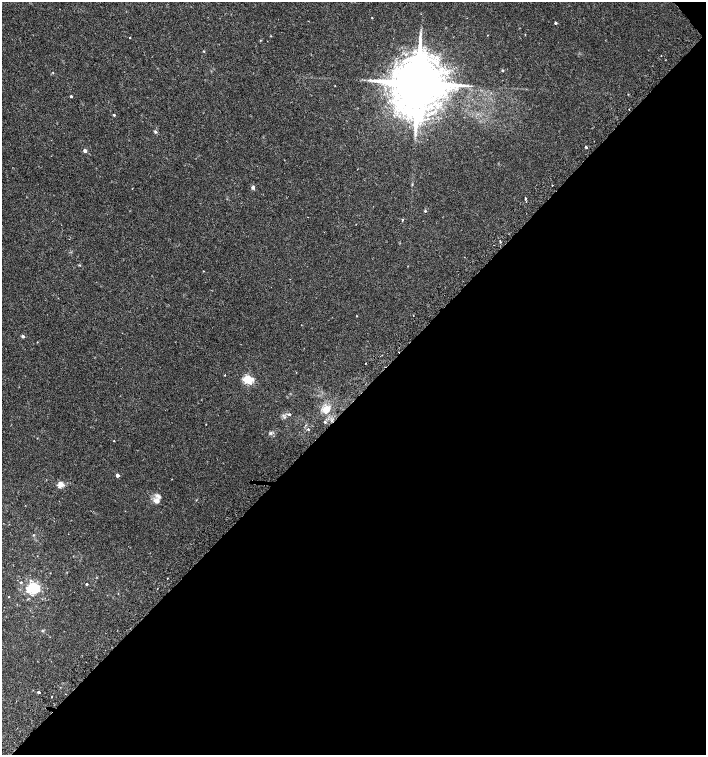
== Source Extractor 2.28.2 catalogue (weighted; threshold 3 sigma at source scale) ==
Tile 12 of 4 x 4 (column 4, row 3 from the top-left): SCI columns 4407-5814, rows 1541-3046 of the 6060 x 6084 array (HDU 1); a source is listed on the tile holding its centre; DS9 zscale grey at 2 x 2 block average (1 PNG px = mean of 2 x 2 image px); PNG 708 x 757 px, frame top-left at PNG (2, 2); no overlay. Shown black and unused: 47% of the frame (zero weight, under 2 of 3 exposures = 2% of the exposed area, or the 3 px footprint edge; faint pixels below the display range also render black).
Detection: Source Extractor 2.28.2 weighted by HDU 2 'WHT'; one run over the whole footprint, this tile lists its part. Background 0.00358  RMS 0.0025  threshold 0.0114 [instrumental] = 3 sigma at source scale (4.5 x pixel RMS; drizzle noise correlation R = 1.50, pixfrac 1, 0.0396/0.0396 arcsec/px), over >= 5 px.
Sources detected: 51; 1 inside a brighter object's white glare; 1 cosmic-ray / hot-pixel residue — not listed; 4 inside a brighter listed object's ellipse — not listed separately; the other 45 listed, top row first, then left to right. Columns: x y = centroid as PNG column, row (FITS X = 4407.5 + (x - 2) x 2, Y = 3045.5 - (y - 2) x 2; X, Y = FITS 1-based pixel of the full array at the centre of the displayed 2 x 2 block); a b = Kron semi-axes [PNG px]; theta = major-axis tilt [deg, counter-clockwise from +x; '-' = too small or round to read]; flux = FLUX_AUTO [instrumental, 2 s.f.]
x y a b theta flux
372 18 2 2 - 0.31
555 23 3 2 - 0.79
525 34 2 2 - 0.23
487 35 2 2 - 0.2
130 38 2 2 - 0.35
204 51 2 2 - 0.38
502 70 3 3 - 0.45
53 73 2 2 - 0.29
418 83 14 12 -58 5600
467 85 3 3 - 0.54
71 96 2 2 - 0.99
114 115 2 2 - 0.78
155 132 4 3 - 0.79
586 147 2 2 - 2.8
85 151 3 2 - 2.6
552 185 2 2 - 0.85
253 187 5 4 - 1
525 198 2 2 - 4.1
425 211 3 3 - 0.74
402 220 3 2 - 0.73
356 224 2 2 - 0.27
500 242 4 2 - 0.51
203 271 2 2 - 0.26
356 316 2 2 - 0.26
23 336 3 2 - 1.6
37 342 2 2 - 0.23
365 363 2 2 - 0.43
224 375 2 2 - 0.4
248 379 4 3 - 44
326 409 9 9 - 5.9
289 414 3 3 - 0.65
325 422 3 2 - 0.67
206 424 2 2 - 0.22
308 429 3 2 - 0.45
114 441 2 2 - 0.31
117 475 2 2 - 3.3
60 484 3 3 - 15
157 501 8 8 - 3.2
33 535 3 3 - 0.43
167 578 2 2 - 0.35
86 584 2 2 - 0.64
33 588 11 9 -40 16
9 597 2 2 - 0.29
39 692 2 2 - 1.3
52 697 2 2 - 0.26
Diffuse or blended objects may show on this block-average render without a row.